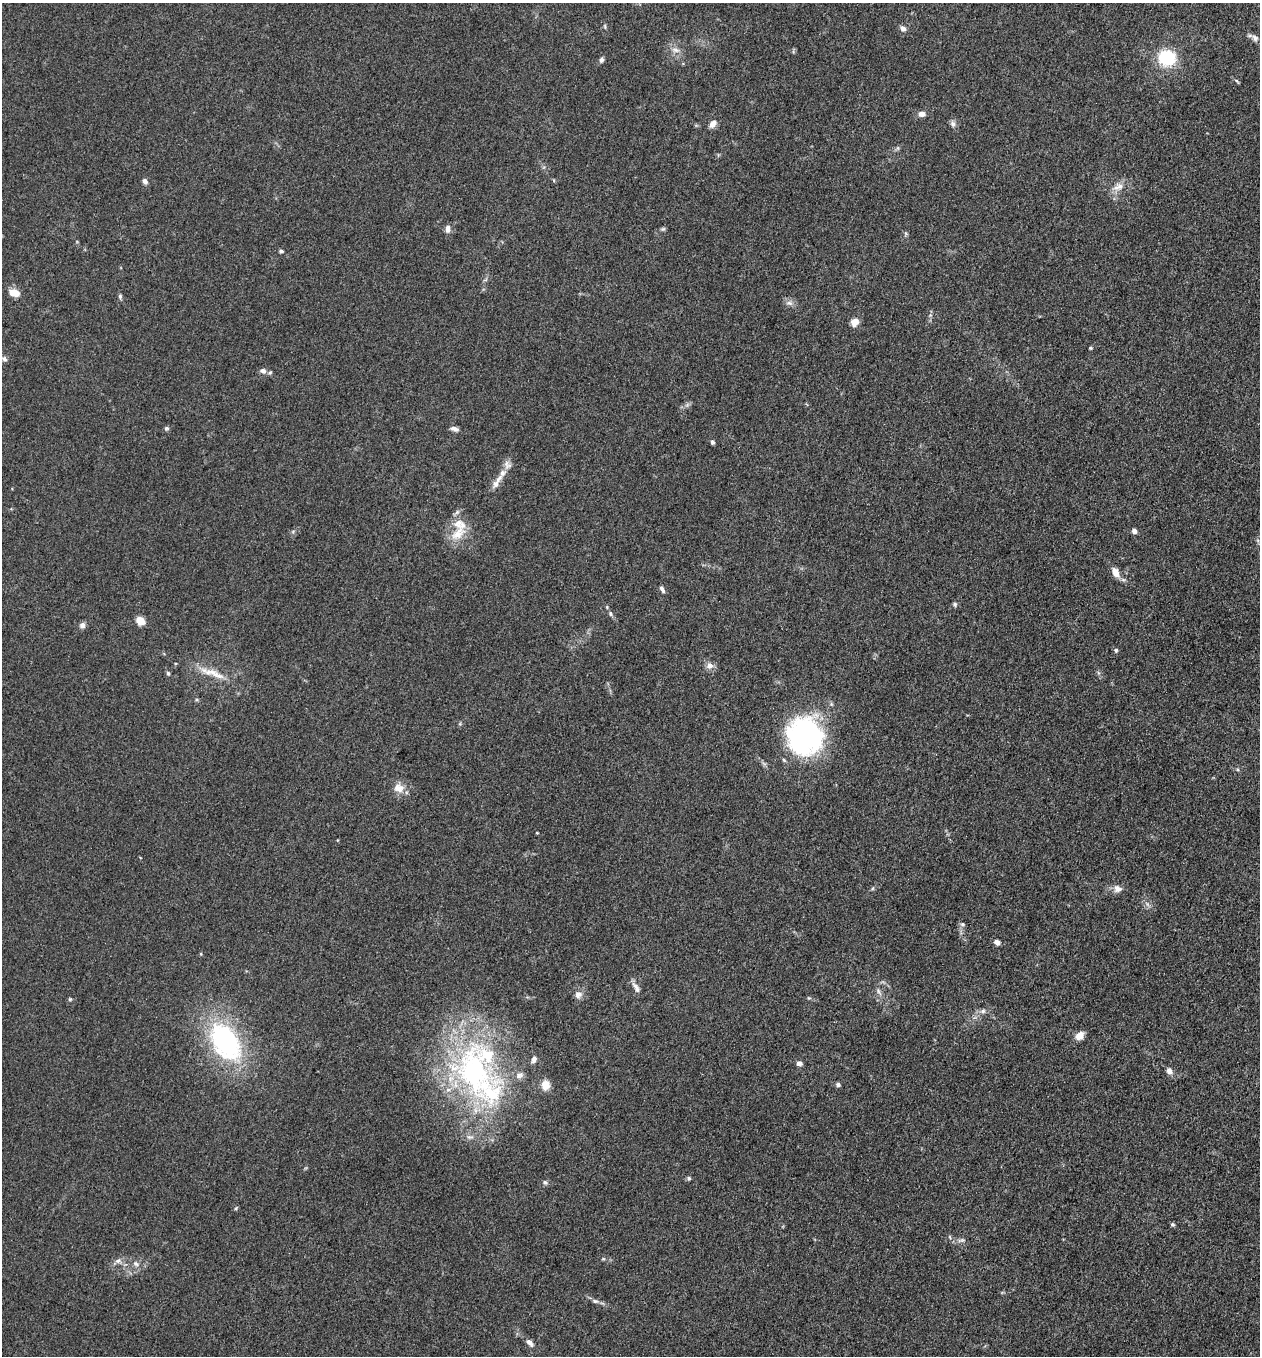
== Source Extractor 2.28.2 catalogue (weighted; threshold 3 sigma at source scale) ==
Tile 6 of 4 x 4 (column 2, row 2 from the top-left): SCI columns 1455-2712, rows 2723-4076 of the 5507 x 5462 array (HDU 1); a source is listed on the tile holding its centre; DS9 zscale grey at full resolution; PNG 1262 x 1358 px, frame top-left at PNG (2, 3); no overlay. Nothing masked; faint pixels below the display range render black.
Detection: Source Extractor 2.28.2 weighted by HDU 2 'WHT'; one run over the whole footprint, this tile lists its part. Background 0.0767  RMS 0.0066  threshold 0.0296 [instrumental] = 3 sigma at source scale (4.5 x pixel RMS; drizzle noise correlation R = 1.50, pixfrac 1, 0.05/0.05 arcsec/px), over >= 5 px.
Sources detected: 77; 1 too faint to see at this stretch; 1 inside a brighter object's white glare — not listed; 5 inside a brighter listed object's ellipse — not listed separately; the other 70 listed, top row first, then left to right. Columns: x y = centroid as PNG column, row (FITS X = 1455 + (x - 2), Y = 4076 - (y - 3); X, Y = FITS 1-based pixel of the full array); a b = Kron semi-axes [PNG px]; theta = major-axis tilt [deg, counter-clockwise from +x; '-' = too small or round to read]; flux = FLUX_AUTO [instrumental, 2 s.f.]
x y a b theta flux
605 26 7 3 -82 0.86
903 28 6 5 - 3.1
1255 38 11 8 -42 2.6
675 50 13 6 -13 3.4
1167 58 14 13 - 37
601 60 7 5 66 1.8
1237 81 7 3 -42 0.95
922 114 7 5 3 4
713 124 10 6 46 4.2
953 124 8 8 - 2.4
145 181 7 6 - 2.1
1118 187 17 9 18 6.1
448 229 9 6 90 3
663 229 6 5 - 1.1
281 251 6 4 -26 1.3
14 293 13 8 -19 6.5
120 296 6 5 - 1.2
789 303 10 6 -10 2.6
855 322 10 9 - 4.7
1090 348 4 4 - 0.73
4 359 8 6 -48 1.8
263 371 9 7 -16 2.8
166 428 6 6 - 1.2
455 429 9 6 -19 2.7
712 442 5 4 - 1.5
502 473 11 9 60 4.9
496 484 14 8 63 4.4
1134 531 6 5 - 2.3
458 533 26 13 43 13
1115 572 14 8 -63 5.8
662 589 9 4 -63 2
955 604 6 6 - 1.2
607 607 5 4 - 0.71
610 613 7 5 -88 1.3
140 621 8 7 - 8.6
82 625 7 7 - 2.5
1116 650 5 5 - 1.1
710 666 10 10 - 3.4
168 673 6 4 -72 1.1
214 674 41 9 -19 12
805 737 44 40 88 110
399 788 15 12 -9 6.8
537 833 4 3 - 0.53
873 888 6 3 70 0.81
1117 889 11 9 -20 4
962 924 7 5 0 1.3
997 942 8 6 -33 2.7
636 987 15 6 -58 3.4
878 991 9 5 -69 2.1
578 995 11 9 31 3.6
809 998 6 4 -17 0.8
70 999 5 4 - 0.77
983 1011 7 7 - 1.9
1079 1036 10 8 41 5.6
225 1042 42 26 -58 110
534 1059 9 6 68 2.4
799 1063 5 5 - 3.2
1169 1071 7 6 - 4
475 1073 87 54 -64 180
545 1085 12 10 85 6.3
838 1085 6 5 - 1.6
689 1178 6 5 - 1.1
545 1182 8 5 -37 1.3
236 1208 5 4 - 0.77
1173 1224 5 5 - 1.1
961 1240 11 5 17 1.9
118 1261 10 7 20 2.8
136 1264 9 7 -27 2.7
595 1301 10 5 -18 2.2
529 1342 10 6 -48 3